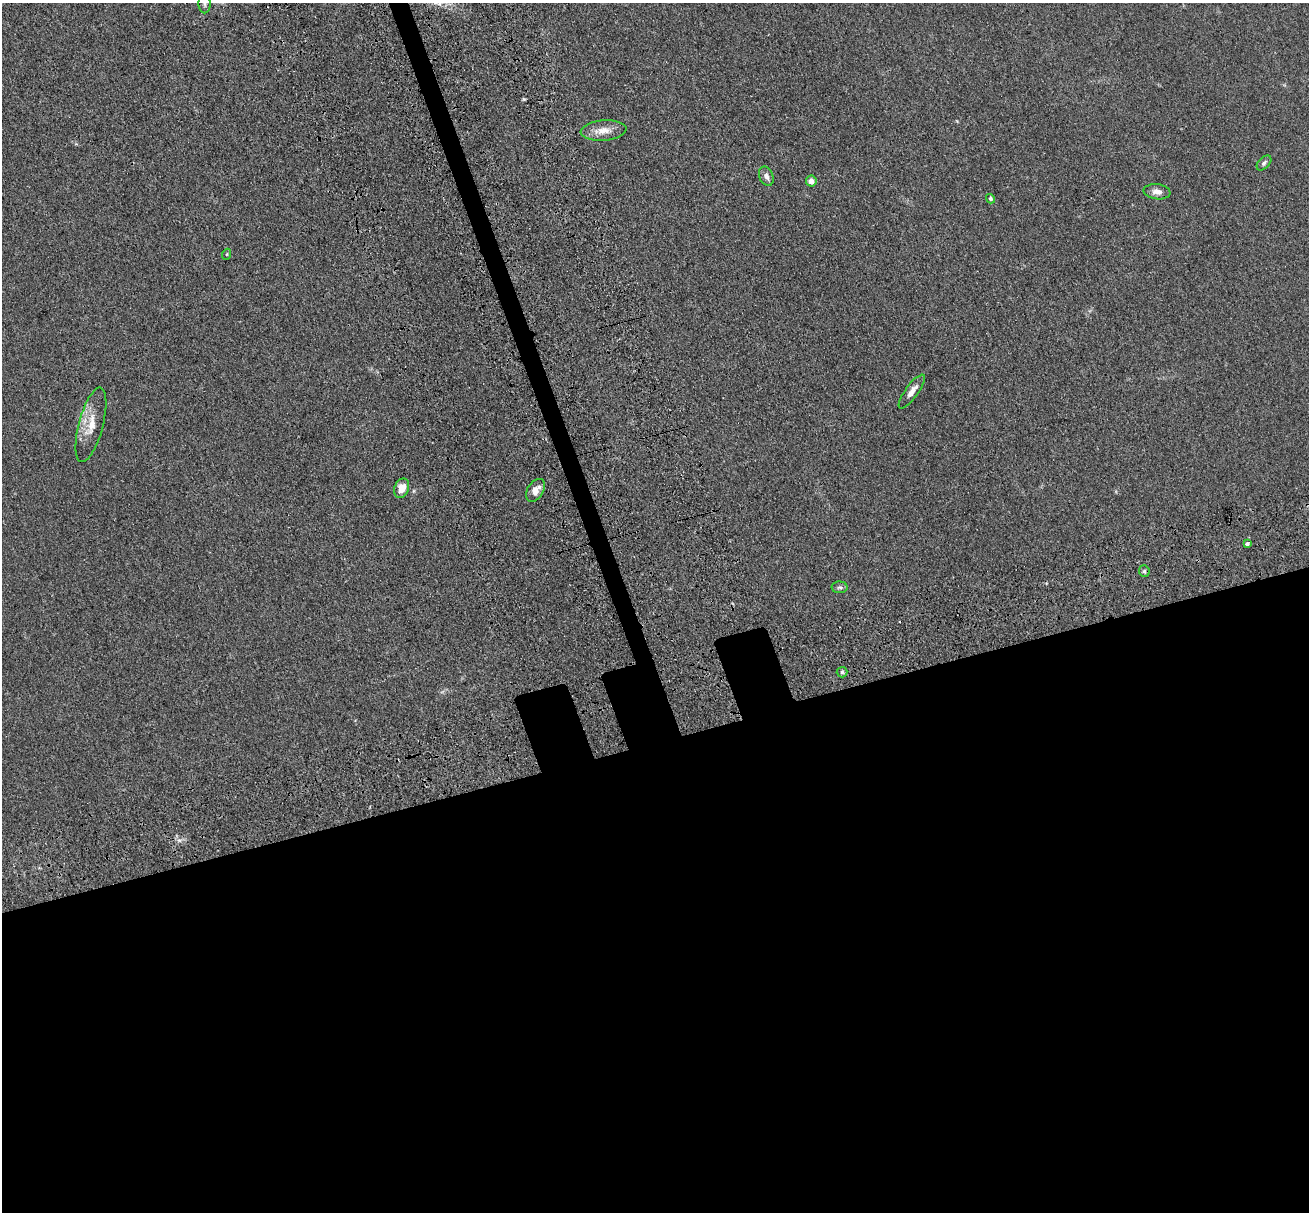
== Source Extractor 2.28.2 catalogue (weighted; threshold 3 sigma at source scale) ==
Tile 15 of 4 x 4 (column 3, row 4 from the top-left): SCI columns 2794-4100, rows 437-1646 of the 5581 x 5561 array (HDU 1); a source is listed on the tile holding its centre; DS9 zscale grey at full resolution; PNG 1311 x 1214 px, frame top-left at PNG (2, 3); each listed source drawn as its Kron ellipse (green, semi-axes under 4 px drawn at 4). Shown black and unused: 41% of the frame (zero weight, under 3 of 4 exposures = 11% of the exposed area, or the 3 px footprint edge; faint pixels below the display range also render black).
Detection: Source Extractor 2.28.2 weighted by HDU 2 'WHT'; one run over the whole footprint, this tile lists its part. Background 0.0493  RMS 0.0055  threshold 0.025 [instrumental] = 3 sigma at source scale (4.5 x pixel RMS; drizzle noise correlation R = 1.50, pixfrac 1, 0.05/0.05 arcsec/px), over >= 5 px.
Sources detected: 16; all 16 listed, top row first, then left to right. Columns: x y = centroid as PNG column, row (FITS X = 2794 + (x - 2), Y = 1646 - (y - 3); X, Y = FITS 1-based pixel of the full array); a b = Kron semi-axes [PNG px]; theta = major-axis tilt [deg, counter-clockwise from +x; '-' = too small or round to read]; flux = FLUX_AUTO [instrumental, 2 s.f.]
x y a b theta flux
205 4 9 6 -88 1.4
604 131 23 10 4 6.4
1264 163 9 5 46 1.2
766 176 10 7 -66 2.1
811 181 5 5 - 3.3
1157 192 13 7 -8 3.1
990 199 5 4 - 1
227 254 5 3 - 0.51
912 391 20 6 54 4.1
91 425 38 12 75 11
402 488 10 7 66 5.7
535 490 12 8 58 4.5
1247 544 3 3 - 2
1144 571 6 5 - 0.9
840 587 8 5 -1 1.1
842 672 5 5 - 0.91
Isophote crosses this tile's border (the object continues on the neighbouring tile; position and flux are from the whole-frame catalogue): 1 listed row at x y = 205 4